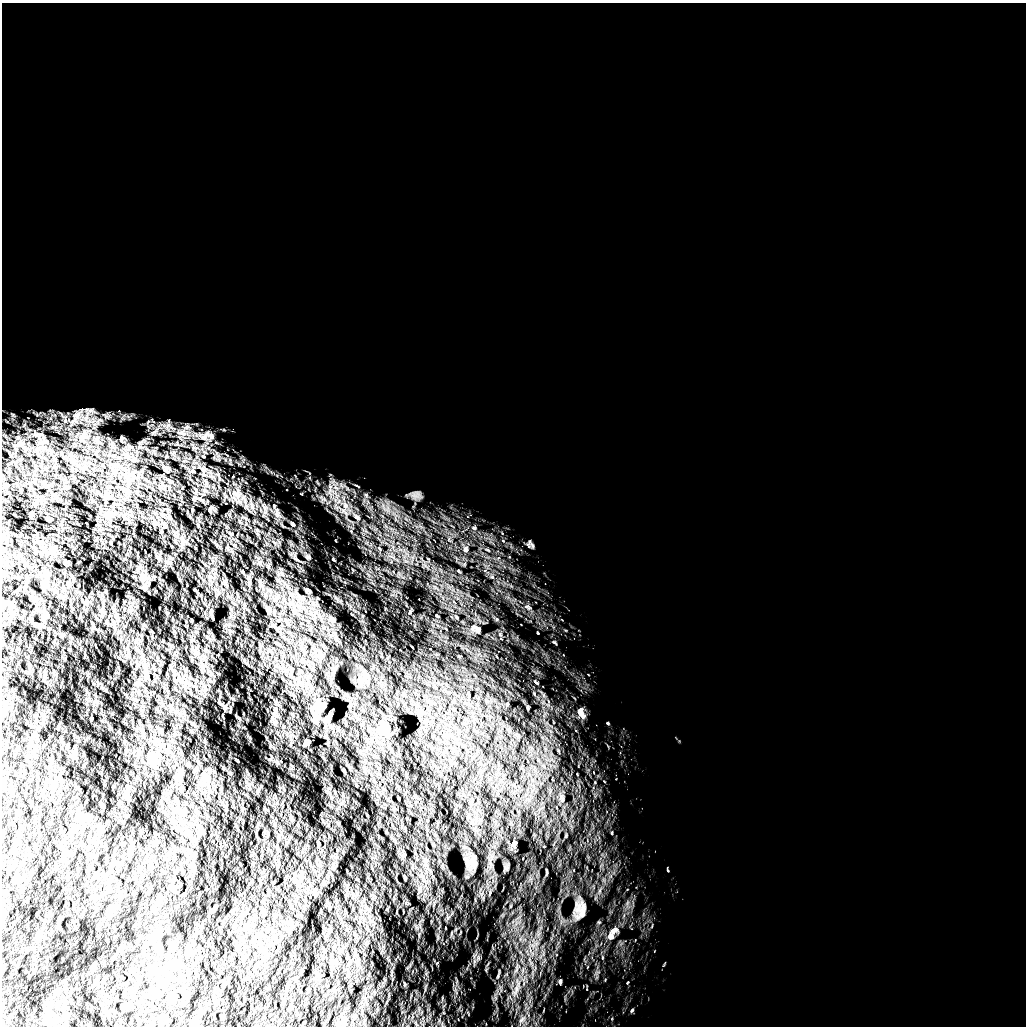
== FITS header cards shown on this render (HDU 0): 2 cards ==
NAXIS1  =                 1024 /
NAXIS2  =                 1024 /

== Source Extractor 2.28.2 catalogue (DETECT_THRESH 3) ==
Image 1024 x 1024 px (HDU 0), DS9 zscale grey, 1 PNG px = 1 image px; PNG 1028 x 1028 px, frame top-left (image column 1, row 1024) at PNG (2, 3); no overlay
Background 5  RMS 900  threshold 2700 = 3 sigma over >= 5 px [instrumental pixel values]
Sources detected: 47; all 47 listed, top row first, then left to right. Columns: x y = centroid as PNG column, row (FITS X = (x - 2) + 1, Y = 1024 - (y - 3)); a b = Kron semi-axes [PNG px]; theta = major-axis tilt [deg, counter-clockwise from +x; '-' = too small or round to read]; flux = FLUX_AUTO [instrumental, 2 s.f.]
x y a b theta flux
77 415 12 6 38 410000
65 421 8 6 70 220000
187 427 13 6 -3 360000
154 432 9 4 32 160000
182 432 16 10 8 760000
205 435 19 10 48 780000
211 436 10 8 -65 290000
121 439 10 6 84 180000
22 443 8 5 45 170000
203 456 6 5 - 100000
192 471 8 5 -14 160000
330 487 7 6 - 250000
238 495 8 4 -71 240000
366 495 5 5 - 110000
345 505 7 7 - 290000
274 506 7 6 - 180000
210 510 10 6 88 150000
474 528 6 5 - 130000
529 544 14 5 79 190000
465 549 10 8 -79 300000
333 559 3 2 - 47000
145 588 7 4 45 86000
527 606 7 4 -1 110000
410 612 5 3 - 55000
211 613 9 4 -84 110000
332 620 10 7 -62 200000
475 628 13 6 -24 180000
554 642 6 4 -19 72000
147 676 7 4 -89 130000
536 682 7 2 -40 61000
469 694 8 3 -78 71000
507 704 5 4 - 61000
527 708 8 2 -69 56000
317 710 19 10 82 520000
581 713 15 7 -64 300000
607 723 5 3 - 50000
381 729 19 9 78 460000
58 777 7 2 21 51000
561 796 6 6 - 130000
612 833 5 3 - 58000
318 843 5 3 - 53000
513 844 10 6 65 190000
174 889 7 4 89 120000
582 914 13 9 56 460000
610 936 12 10 65 440000
560 982 7 5 89 120000
632 1010 6 3 46 64000